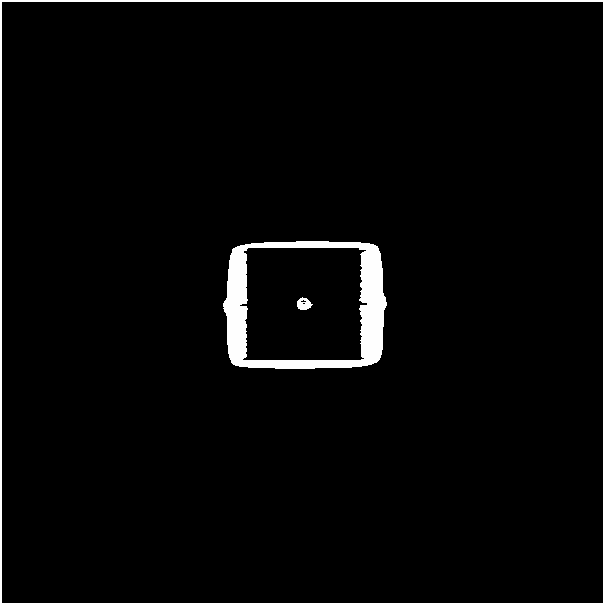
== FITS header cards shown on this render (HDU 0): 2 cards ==
NAXIS1  =                  601
NAXIS2  =                  601

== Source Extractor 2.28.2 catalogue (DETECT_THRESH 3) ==
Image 601 x 601 px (HDU 0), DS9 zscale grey, 1 PNG px = 1 image px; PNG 605 x 605 px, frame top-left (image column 1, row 601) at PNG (2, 2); no overlay
Background -3.21e-36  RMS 5.7e-36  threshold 1.71e-35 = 3 sigma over >= 5 px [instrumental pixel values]
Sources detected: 11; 9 with non-positive FLUX_AUTO (blend fragments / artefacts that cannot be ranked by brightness) are not listed; the other 2 listed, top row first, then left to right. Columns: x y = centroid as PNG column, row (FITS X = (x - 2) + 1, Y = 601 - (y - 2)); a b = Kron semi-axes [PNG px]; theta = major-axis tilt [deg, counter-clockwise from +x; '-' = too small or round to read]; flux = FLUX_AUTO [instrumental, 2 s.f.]
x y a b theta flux
305 305 9 6 3 5.7e+01
307 361 75 2 0 5.1e-07
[9 non-positive-flux detections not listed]